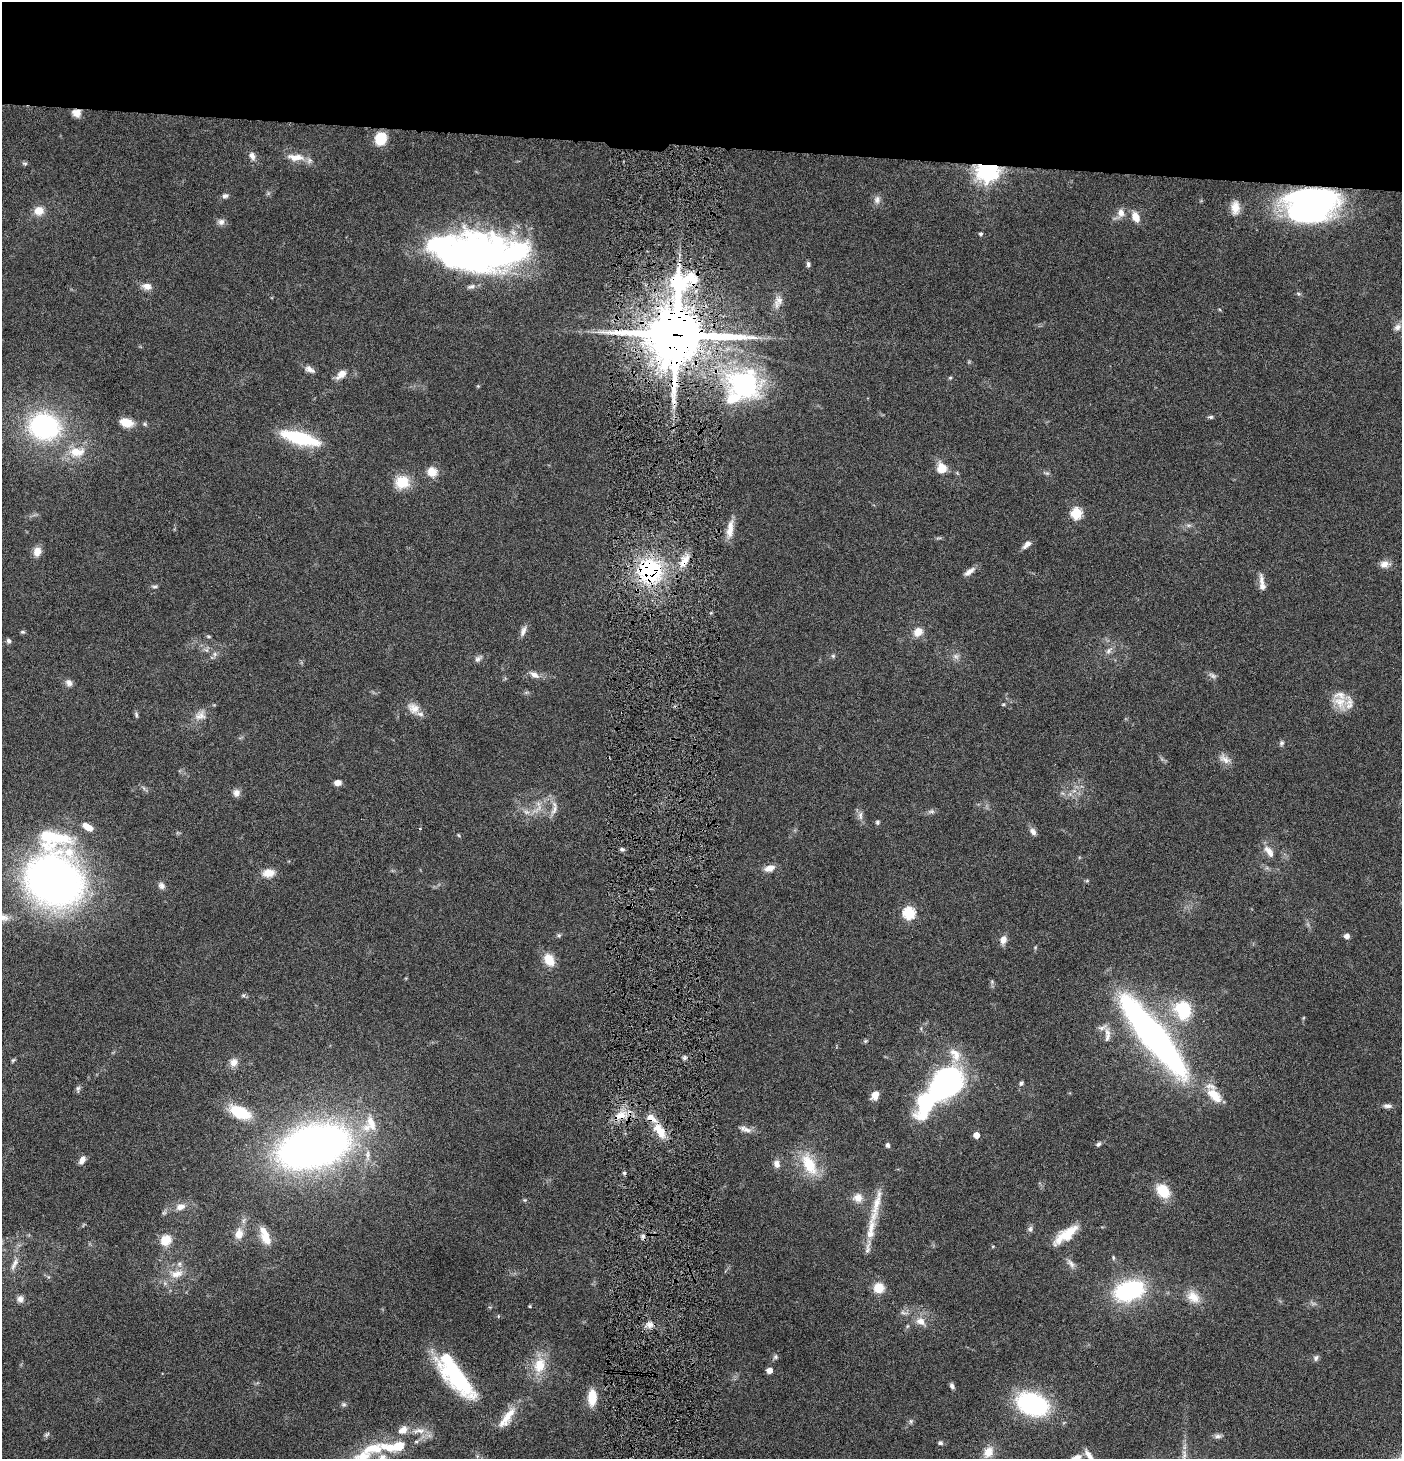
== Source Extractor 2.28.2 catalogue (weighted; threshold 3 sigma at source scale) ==
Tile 2 of 3 x 3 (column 2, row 1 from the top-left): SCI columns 1547-2946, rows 2914-4370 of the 4445 x 4372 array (HDU 1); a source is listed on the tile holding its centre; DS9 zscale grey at full resolution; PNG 1404 x 1461 px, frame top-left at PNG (2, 2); no overlay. Shown black and unused: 10% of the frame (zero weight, under 4 of 8 exposures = <1% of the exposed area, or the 3 px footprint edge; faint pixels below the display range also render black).
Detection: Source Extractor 2.28.2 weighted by HDU 2 'WHT'; one run over the whole footprint, this tile lists its part. Background 0.0791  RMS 0.0044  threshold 0.0179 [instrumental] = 3 sigma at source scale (4.09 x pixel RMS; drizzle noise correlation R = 1.36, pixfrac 0.8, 0.05/0.05 arcsec/px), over >= 5 px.
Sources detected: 188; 2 too faint to see at this stretch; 7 inside a brighter object's white glare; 2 cosmic-ray / hot-pixel residue — not listed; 16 inside a brighter listed object's ellipse — not listed separately; the other 161 listed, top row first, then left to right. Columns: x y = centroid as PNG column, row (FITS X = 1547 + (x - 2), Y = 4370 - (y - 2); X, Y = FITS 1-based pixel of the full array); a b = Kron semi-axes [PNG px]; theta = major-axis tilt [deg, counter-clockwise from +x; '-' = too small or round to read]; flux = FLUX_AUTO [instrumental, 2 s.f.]
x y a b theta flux
76 113 11 9 -16 2.9
380 139 11 9 63 14
252 156 10 7 -65 2.2
296 157 25 9 -4 5.5
25 163 7 5 -17 0.75
987 170 7 7 - 340
225 196 8 6 24 1.3
877 200 12 8 81 2
1235 208 18 10 88 4.5
1311 208 38 27 16 80
39 211 11 10 - 4.9
1121 213 12 9 84 3
1136 217 12 8 -66 4.5
221 222 9 8 - 1.8
981 234 4 4 - 0.85
456 258 120 33 4 120
808 264 7 5 -75 0.95
147 286 11 8 -9 3.3
1298 293 6 4 -20 0.56
778 301 19 10 69 3.4
1397 327 10 7 33 2.3
676 334 23 20 80 2700
310 369 14 7 -30 2.2
341 374 15 8 40 3.6
950 378 4 4 - 0.47
744 385 49 40 -17 66
478 386 4 4 - 0.4
1210 417 7 4 -5 0.78
126 422 15 9 -17 6.2
44 426 26 22 -14 72
299 438 39 12 -16 29
76 452 19 12 2 9.1
942 468 10 9 - 6.9
432 472 11 10 - 5.4
1047 473 8 3 -5 0.7
402 482 17 15 11 9.4
1076 513 6 5 - 34
1189 525 8 4 0 0.96
730 531 19 10 78 4.8
1027 544 11 6 45 2.2
37 552 11 9 73 3.6
684 561 20 9 55 5.5
1384 564 12 9 12 3
650 571 21 19 -57 49
969 572 17 6 37 2.4
1262 581 20 7 -82 2.6
154 586 9 4 4 0.82
523 631 15 6 67 2.1
22 632 6 4 -2 0.66
918 632 13 10 42 4.3
208 636 6 4 -7 0.55
8 641 7 5 -70 1
1109 650 13 6 45 1.8
215 654 6 6 - 1.1
833 656 5 5 - 0.68
956 656 9 6 -48 1.7
478 659 11 6 43 1.4
534 675 13 7 -30 2.7
1212 675 11 6 -27 1.4
69 683 10 7 -59 1.9
1340 702 24 17 -40 7.2
1003 704 5 4 - 0.45
413 708 17 14 -33 4.6
136 714 9 5 -77 0.79
200 715 16 12 24 3.9
1282 743 8 6 74 0.92
1225 759 18 9 -33 3.2
338 783 7 5 8 2.7
236 793 9 8 - 2.1
539 808 24 6 42 4.3
554 810 18 7 66 2.6
931 811 10 6 4 1.2
860 816 13 6 -90 1.9
877 822 5 5 - 0.74
88 827 12 6 -32 4.9
1033 832 10 6 -51 1.9
458 835 6 3 -70 0.42
622 849 6 5 - 0.83
1269 852 18 8 -54 3.9
769 868 12 7 17 3.5
268 873 16 11 9 4.5
54 880 48 44 -32 250
161 886 9 7 -52 1.7
909 913 6 6 - 45
559 935 6 5 - 0.72
1347 936 5 5 - 1.9
1003 940 11 7 72 2.7
549 960 15 10 -58 6.8
992 982 7 4 -73 0.72
243 995 6 5 - 0.7
1183 1010 25 21 -65 21
1103 1027 17 6 21 2.3
1153 1036 70 15 -51 280
1107 1037 18 7 79 3
865 1041 5 5 - 0.57
953 1052 13 11 -89 4
684 1058 6 4 46 0.85
13 1060 6 4 44 0.56
234 1062 11 10 - 3
944 1082 34 23 43 100
1021 1083 6 5 - 0.94
78 1089 10 5 87 1
875 1095 10 8 63 3.7
1214 1095 24 12 -45 8.8
1387 1106 12 6 -3 1.5
240 1112 20 10 -25 19
620 1116 18 10 17 6.4
371 1123 24 11 -69 7.7
747 1130 14 7 -16 2.2
660 1131 21 10 -60 7.5
976 1135 5 5 - 4.3
1098 1144 6 5 - 0.89
888 1145 5 4 - 1.4
313 1146 48 27 16 350
82 1160 10 6 60 2.4
777 1164 10 8 -70 2.2
809 1164 32 16 -64 14
1163 1191 15 11 -48 11
858 1198 13 12 - 3.8
525 1200 5 4 - 0.55
876 1205 64 9 76 10
181 1207 12 8 17 3.1
1030 1229 8 7 - 1.1
239 1234 11 9 79 4.2
1066 1235 33 11 36 10
265 1236 23 10 -68 6.1
166 1240 10 9 - 8.3
993 1246 5 3 - 0.37
1113 1258 6 4 -72 0.6
1071 1263 15 6 -51 2
14 1264 20 6 66 2.8
176 1274 21 12 8 6.7
879 1288 9 9 - 7.8
1129 1291 22 14 17 61
1193 1297 19 14 -38 6
20 1299 9 9 - 1.9
530 1306 3 3 - 0.39
904 1313 13 5 -11 1.4
921 1321 13 9 -25 3.7
650 1325 9 8 - 2.3
907 1326 6 4 71 0.56
775 1357 7 6 - 0.91
1316 1358 8 6 70 1.1
540 1365 24 16 73 10
769 1370 5 4 - 4.1
458 1376 52 21 -49 44
952 1386 7 5 -59 1.1
592 1397 15 8 88 9.4
344 1404 7 6 - 0.86
1032 1404 27 18 -19 57
508 1415 30 10 56 7.8
911 1421 7 5 -83 0.81
419 1431 21 7 1 4.2
47 1434 9 4 45 0.83
1218 1436 11 6 -5 1.3
940 1443 6 5 - 0.89
373 1448 34 12 12 15
988 1452 17 12 59 5.2
1184 1452 5 5 - 0.97
1089 1456 19 6 -57 3
1076 1457 14 6 19 2.6
Overlapping masked pixels (flux is a lower limit): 6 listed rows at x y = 76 113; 987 170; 676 334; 684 561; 650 571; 620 1116
Isophote crosses this tile's border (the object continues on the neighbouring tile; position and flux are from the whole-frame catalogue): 2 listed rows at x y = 1089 1456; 1076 1457